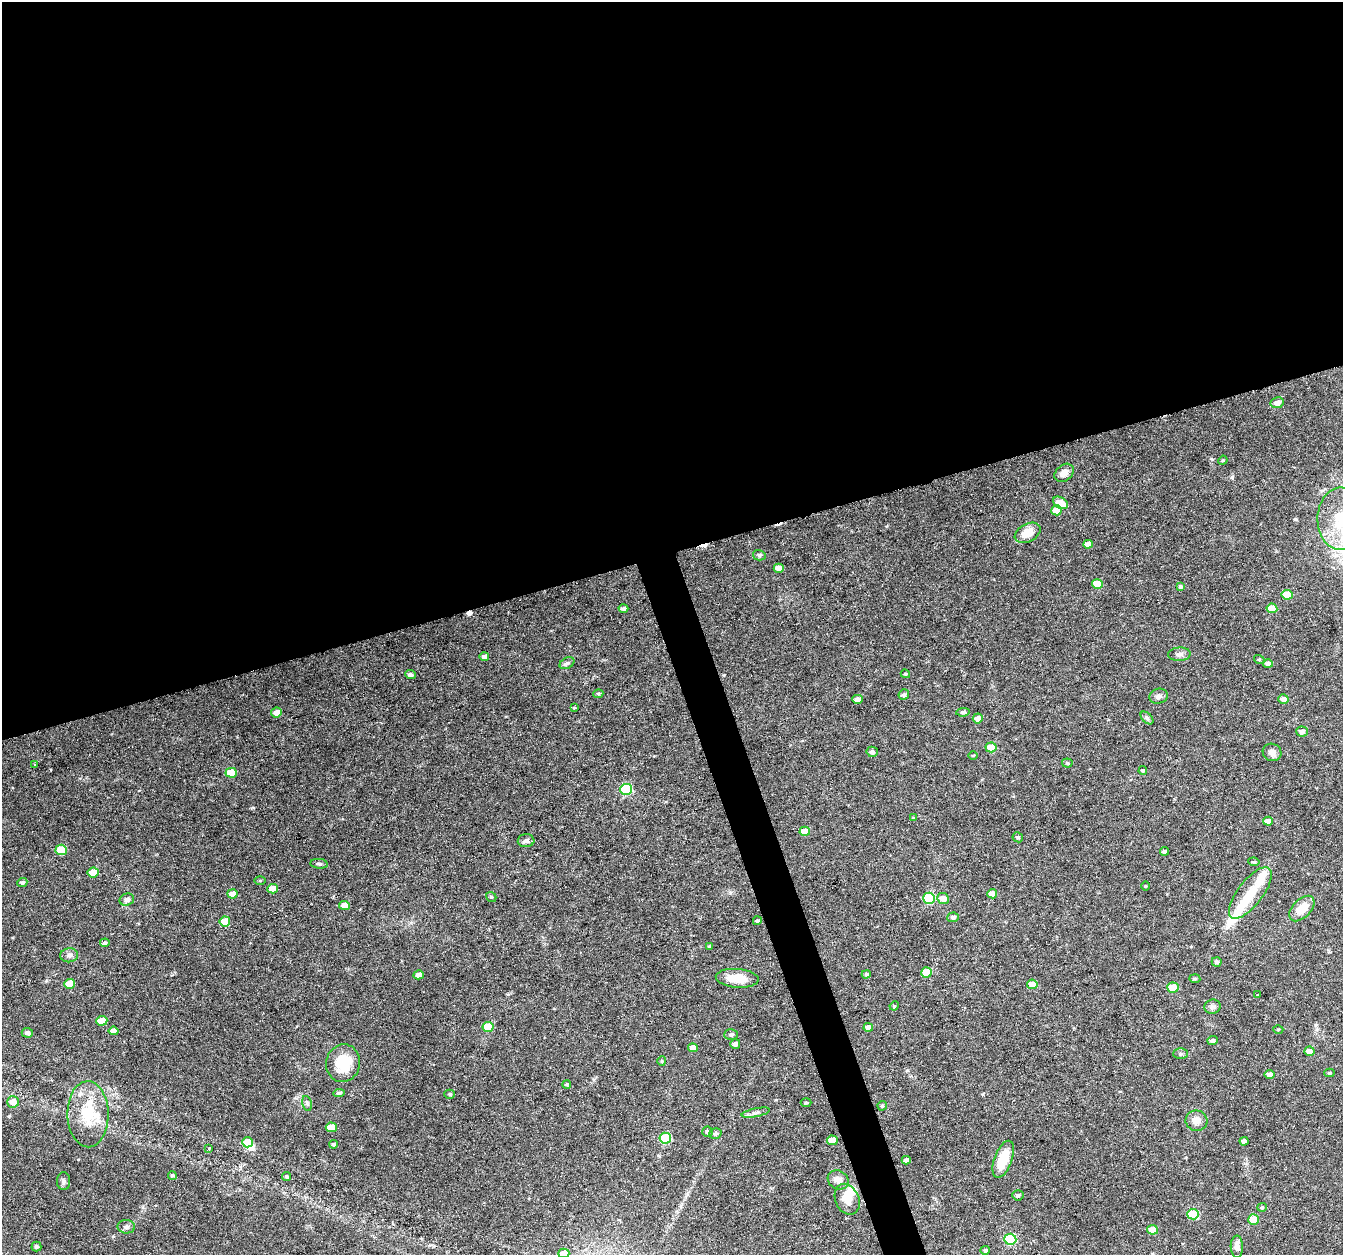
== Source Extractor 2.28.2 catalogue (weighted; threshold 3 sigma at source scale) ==
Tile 2 of 4 x 4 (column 2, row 1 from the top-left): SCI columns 1342-2682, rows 3823-5075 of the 5368 x 5192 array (HDU 1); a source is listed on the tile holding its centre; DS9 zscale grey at full resolution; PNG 1345 x 1257 px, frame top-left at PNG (2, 2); each listed source drawn as its Kron ellipse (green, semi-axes under 4 px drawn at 4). Shown black and unused: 46% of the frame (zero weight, under 3 of 6 exposures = <1% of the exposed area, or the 3 px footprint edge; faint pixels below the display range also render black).
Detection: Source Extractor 2.28.2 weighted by HDU 2 'WHT'; one run over the whole footprint, this tile lists its part. Background 0.0242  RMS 0.0028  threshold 0.0114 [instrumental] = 3 sigma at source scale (4.09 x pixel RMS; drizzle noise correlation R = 1.36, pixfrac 0.8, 0.0396/0.0396 arcsec/px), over >= 5 px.
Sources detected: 148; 3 inside a brighter object's white glare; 3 cosmic-ray / hot-pixel residue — neither listed nor drawn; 6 inside a brighter listed object's ellipse — not listed separately; the other 136 listed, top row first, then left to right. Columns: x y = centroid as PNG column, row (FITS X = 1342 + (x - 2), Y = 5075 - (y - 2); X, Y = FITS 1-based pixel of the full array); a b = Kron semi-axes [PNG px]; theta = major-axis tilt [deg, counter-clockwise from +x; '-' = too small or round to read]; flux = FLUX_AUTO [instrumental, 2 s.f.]
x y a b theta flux
1277 403 6 5 - 1.5
1223 460 5 3 - 0.23
1064 473 10 8 41 1.8
1060 503 8 5 -32 4.7
1057 510 5 5 - 4
1340 519 31 22 89 11
1028 533 14 9 27 4
1088 544 5 4 - 1.7
759 555 6 5 - 0.55
779 568 5 4 - 2.3
1097 584 5 5 - 4
1181 586 4 4 - 0.57
1287 595 5 5 - 5
623 608 5 4 - 0.85
1272 608 5 4 - 4.2
1179 654 11 6 3 0.98
484 657 4 4 - 0.85
1259 659 5 3 - 0.25
567 663 8 5 29 0.63
1268 664 5 4 - 1.3
905 674 5 3 - 0.29
410 675 5 4 - 0.84
598 694 5 4 - 0.36
904 695 5 5 - 0.66
1158 696 9 7 16 0.96
857 699 5 4 - 1.1
1283 699 5 4 - 1.5
574 708 4 3 - 0.31
963 712 7 4 6 0.43
276 713 5 5 - 1.8
978 718 5 5 - 1.8
1147 718 8 4 -45 0.51
1302 731 6 5 - 1.1
991 747 5 5 - 5.7
872 752 5 5 - 0.73
1272 752 9 8 - 1.3
973 755 5 3 - 0.26
1067 763 5 4 - 0.4
34 764 3 2 - 0.17
1143 771 4 4 - 0.4
231 773 5 5 - 5.6
626 789 6 5 - 18
914 818 4 3 - 0.27
1268 821 5 4 - 1.8
805 831 5 4 - 3.9
1018 837 5 5 - 0.5
526 841 8 6 4 0.84
61 850 6 5 - 8.9
1165 851 4 4 - 0.64
1254 862 6 4 -8 0.45
319 864 9 5 -5 0.52
93 873 5 5 - 6
260 880 5 3 - 0.26
22 882 5 4 - 0.53
1146 886 4 3 - 0.2
273 889 5 4 - 3.1
1250 893 31 12 53 6
232 894 5 4 - 2.6
992 894 5 4 - 3.2
491 897 5 4 - 0.47
929 898 6 5 - 18
943 898 6 5 - 2.1
127 900 7 6 - 1.1
344 905 5 4 - 2.4
1302 909 15 9 46 4.2
953 917 5 5 - 0.69
225 921 5 5 - 5.3
757 921 4 4 - 0.41
105 943 5 4 - 0.57
710 946 4 3 - 0.35
69 955 9 7 6 0.91
1217 962 5 4 - 0.57
927 972 5 5 - 6
866 974 4 3 - 0.35
419 975 5 4 - 1.4
737 978 21 9 -4 4.6
1195 979 5 3 - 0.36
69 984 5 5 - 5
1032 984 5 5 - 2.6
1173 988 6 5 - 5
1258 995 3 2 - 0.26
894 1006 5 4 - 0.25
1212 1007 8 7 - 0.84
102 1021 5 5 - 5.4
488 1027 5 5 - 7.2
868 1027 4 4 - 1.5
1278 1029 5 3 - 0.27
114 1031 5 4 - 1.6
27 1033 6 5 - 0.85
731 1034 6 5 - 0.6
1213 1041 5 4 - 0.81
735 1044 5 4 - 0.83
693 1048 5 4 - 2
1309 1051 5 4 - 1.6
1181 1054 7 5 0 0.5
662 1061 5 4 - 0.31
343 1063 19 17 77 8.7
1329 1073 5 4 - 0.39
1270 1075 5 4 - 1.5
567 1084 4 4 - 0.41
339 1093 6 4 6 0.55
450 1094 5 4 - 0.4
13 1102 6 5 - 2.6
806 1102 5 3 - 0.28
307 1104 8 4 -75 0.45
882 1106 5 4 - 0.44
756 1113 14 3 12 0.79
88 1114 33 20 -89 11
1196 1121 11 10 - 2.2
331 1127 5 5 - 4.5
707 1131 5 5 - 0.54
715 1133 6 5 - 0.79
665 1138 6 5 - 16
832 1140 5 5 - 4.4
1244 1141 4 4 - 1.3
247 1142 5 5 - 4.9
333 1144 4 4 - 0.5
209 1149 3 3 - 0.28
1003 1159 19 9 70 6.2
906 1160 4 4 - 0.81
172 1175 4 4 - 0.46
287 1177 4 4 - 0.51
838 1180 11 9 -29 1.9
63 1181 9 6 -89 0.74
1018 1195 5 5 - 0.57
847 1199 16 11 -66 3.8
1262 1207 5 4 - 0.32
1193 1214 6 5 - 9.8
1253 1219 5 5 - 4.7
126 1227 9 6 -2 0.88
1152 1230 5 5 - 3.5
1010 1239 6 5 - 17
36 1247 5 5 - 0.66
1237 1247 11 6 -88 1.6
985 1250 5 4 - 0.67
564 1253 5 5 - 2.7
Isophote crosses this tile's border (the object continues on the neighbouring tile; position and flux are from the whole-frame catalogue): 2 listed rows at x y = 1340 519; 564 1253
Unlisted compact peaks at least as high as the median listed source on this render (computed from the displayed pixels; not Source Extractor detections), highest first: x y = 1232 477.